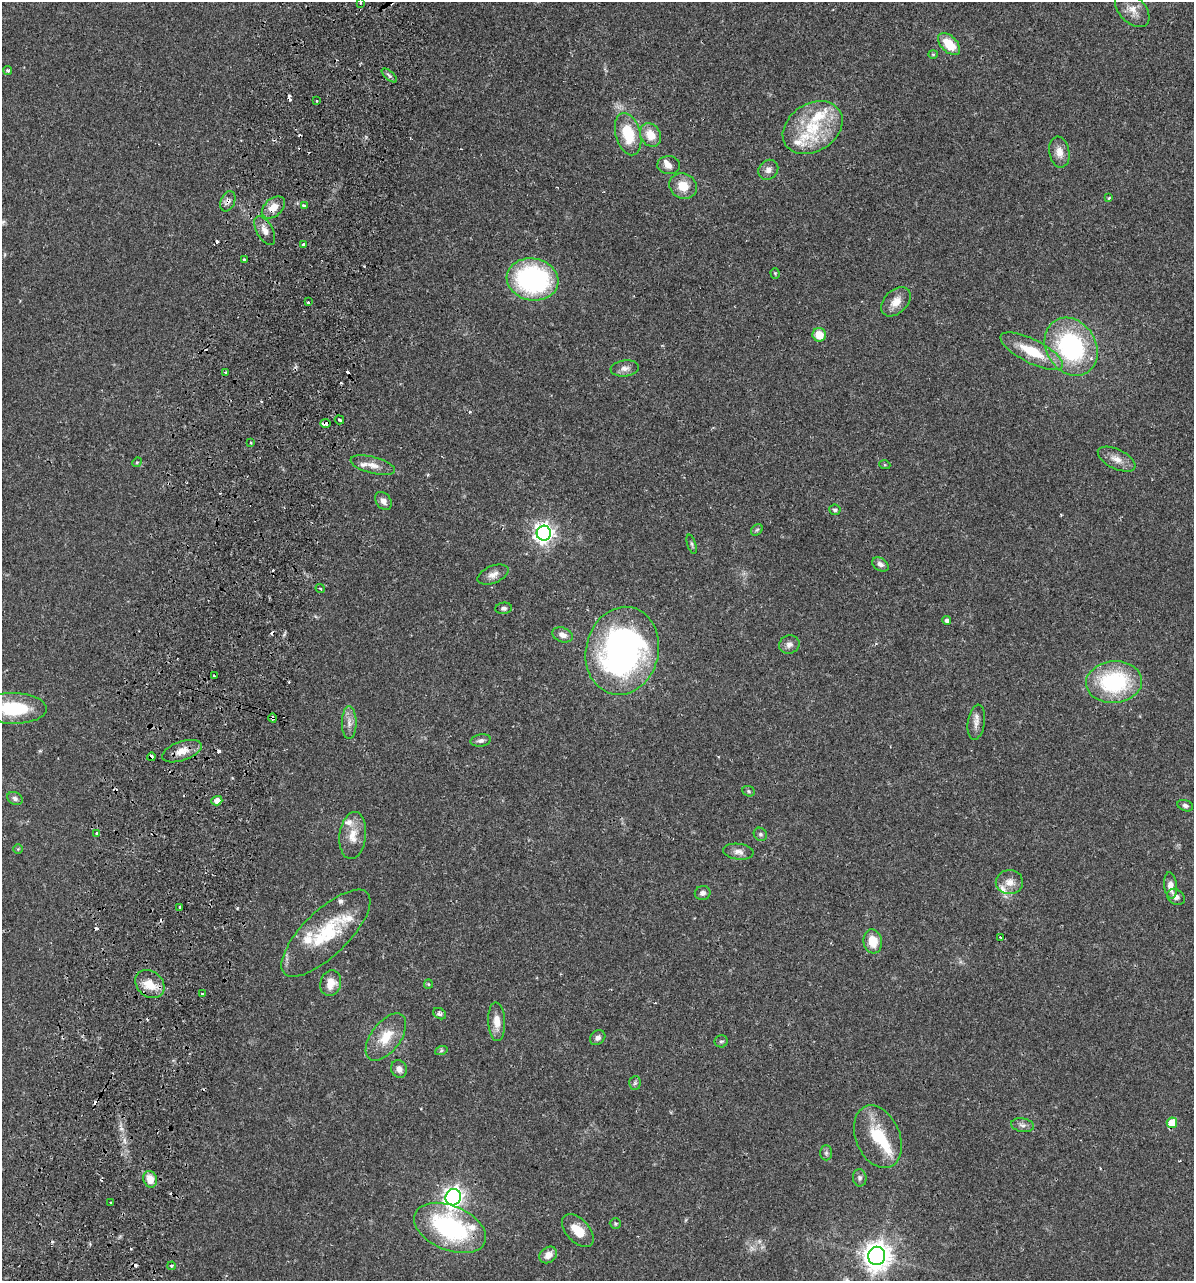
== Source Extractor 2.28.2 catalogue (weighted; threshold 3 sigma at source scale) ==
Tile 7 of 4 x 4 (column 3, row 2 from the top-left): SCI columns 2564-3755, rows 2582-3860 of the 5251 x 5158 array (HDU 1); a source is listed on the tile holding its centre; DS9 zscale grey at full resolution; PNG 1196 x 1283 px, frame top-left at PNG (2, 2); each listed source drawn as its Kron ellipse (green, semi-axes under 4 px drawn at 4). Shown black and unused: <1% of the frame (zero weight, under 2 of 3 exposures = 3% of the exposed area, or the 3 px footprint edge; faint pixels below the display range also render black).
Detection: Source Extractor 2.28.2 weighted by HDU 2 'WHT'; one run over the whole footprint, this tile lists its part. Background 0.0649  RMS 0.005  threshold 0.0226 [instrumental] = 3 sigma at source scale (4.5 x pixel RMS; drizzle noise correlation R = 1.50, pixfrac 1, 0.05/0.05 arcsec/px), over >= 5 px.
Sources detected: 137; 1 too faint to see at this stretch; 1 inside a brighter object's white glare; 23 cosmic-ray / hot-pixel residue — neither listed nor drawn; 10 inside a brighter listed object's ellipse — not listed separately; the other 102 listed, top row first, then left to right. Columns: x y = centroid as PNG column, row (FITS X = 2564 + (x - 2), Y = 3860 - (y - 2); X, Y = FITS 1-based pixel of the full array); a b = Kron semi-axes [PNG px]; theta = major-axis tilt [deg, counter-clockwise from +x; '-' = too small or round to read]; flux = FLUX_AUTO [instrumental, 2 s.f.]
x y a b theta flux
361 3 3 2 - 0.95
1132 10 21 13 -45 5.7
949 44 13 8 -45 10
933 54 4 4 - 0.49
8 70 5 3 - 0.95
389 76 9 4 -40 1.2
316 101 3 2 - 0.7
813 128 32 23 33 25
628 134 22 12 -74 18
650 135 12 10 -59 7.7
1059 152 15 10 -80 4.7
669 165 11 9 -3 3
768 170 11 9 43 2.6
683 186 14 12 -28 8.1
1109 198 4 3 - 0.56
228 201 10 7 68 2.3
304 205 4 3 - 5.3
273 207 13 8 40 6.8
265 230 16 8 -61 4.1
304 245 3 3 - 3.8
244 260 3 3 - 1.4
775 273 5 4 - 0.59
533 279 26 21 -11 81
308 302 3 3 - 1.8
896 302 17 11 45 6
819 335 7 6 - 8
1071 347 30 25 -58 67
1032 351 34 12 -27 17
625 368 14 8 6 2.9
226 372 3 3 - 1.3
339 420 5 3 - 1.8
325 423 5 3 - 2
251 443 3 2 - 0.73
1117 459 20 9 -26 4.8
137 462 5 4 - 0.57
373 465 23 8 -15 4.7
885 465 5 3 - 0.41
383 501 10 7 -55 2.7
835 510 5 5 - 1.1
757 530 6 5 - 0.8
544 533 7 7 - 280
692 544 10 3 -72 0.8
880 564 9 6 -33 1.9
493 575 16 8 21 3.4
320 589 5 3 - 0.61
504 608 8 6 6 1.4
947 620 4 4 - 1.6
562 635 10 7 -19 3
789 645 10 9 - 2.5
622 651 44 36 76 180
214 676 3 2 - 0.54
1114 682 28 21 5 49
13 708 33 15 -1 26
273 718 4 3 - 1.9
976 722 18 8 81 3.4
349 723 16 7 -90 3.4
481 740 10 6 9 1.7
182 751 20 9 19 5.7
151 757 4 3 - 5.2
749 791 6 5 - 0.81
15 799 8 6 -27 1.5
217 801 5 4 - 4.3
1185 806 8 5 -20 1.3
97 833 4 3 - 1.6
760 834 7 6 - 1.1
353 835 24 13 83 8
18 849 5 5 - 0.57
738 852 15 8 -7 3
1009 882 13 12 - 4.5
1170 886 13 6 -83 4.2
703 893 8 7 - 1.7
1176 897 9 7 -35 2
180 907 3 2 - 0.56
326 933 58 22 44 31
1001 937 3 2 - 0.67
873 941 12 9 -82 9
331 983 13 10 73 6.4
150 984 16 12 -38 9.3
428 984 5 4 - 0.52
202 994 3 3 - 1.1
440 1014 7 5 -31 1.2
497 1022 19 8 -87 5.7
386 1037 27 14 53 12
598 1038 8 6 38 1.9
721 1041 6 6 - 0.98
441 1051 6 4 20 0.83
399 1069 9 8 - 2.7
635 1083 7 5 87 0.91
1172 1123 5 5 - 12
1022 1125 11 7 -11 2.1
878 1137 33 22 -67 20
826 1153 7 6 - 1.2
860 1178 8 7 - 1.4
150 1179 8 6 -69 6.2
453 1197 8 7 - 270
111 1203 3 3 - 0.73
615 1224 6 5 - 0.76
450 1228 38 22 -23 71
578 1231 20 11 -46 9.4
548 1255 9 7 37 4.2
877 1256 9 8 - 620
171 1266 4 3 - 0.76
Overlapping masked pixels (flux is a lower limit): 6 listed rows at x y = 228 201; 273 207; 325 423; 273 718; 151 757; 450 1228
Isophote crosses this tile's border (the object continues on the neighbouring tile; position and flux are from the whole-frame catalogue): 1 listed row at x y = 13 708